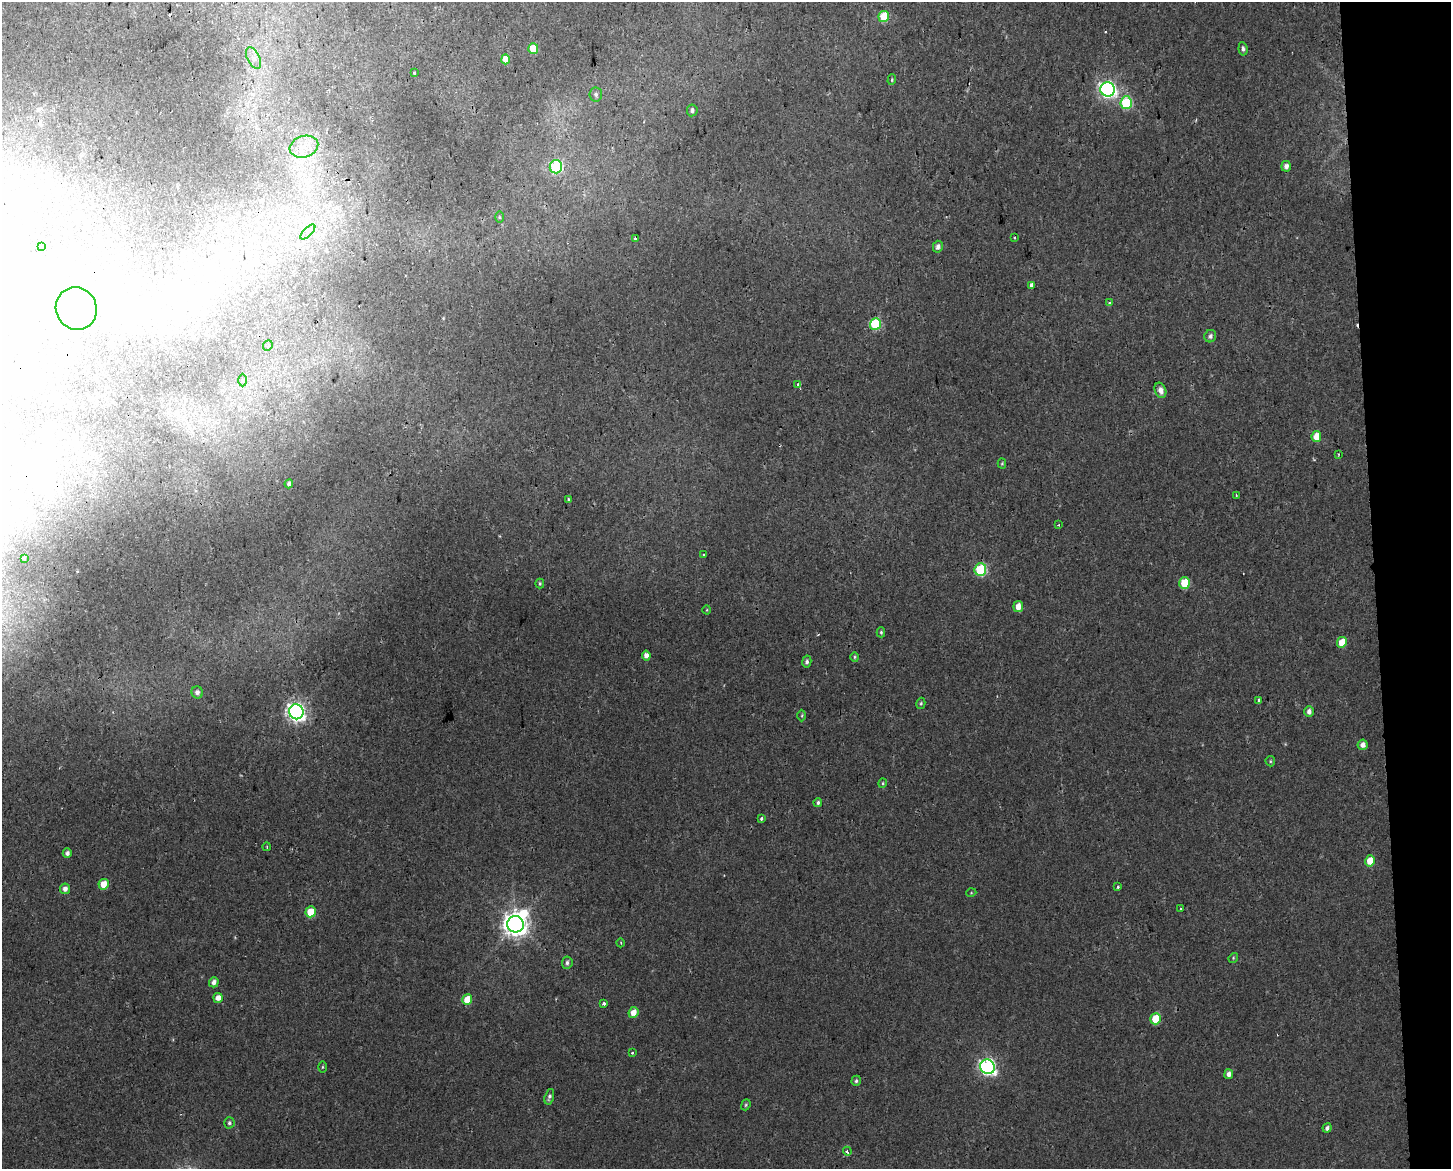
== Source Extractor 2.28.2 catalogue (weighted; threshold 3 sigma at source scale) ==
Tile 9 of 3 x 4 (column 3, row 3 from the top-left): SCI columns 2924-4372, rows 1229-2395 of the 4454 x 4791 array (HDU 1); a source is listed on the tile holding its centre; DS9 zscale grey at full resolution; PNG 1453 x 1171 px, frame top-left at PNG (2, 2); each listed source drawn as its Kron ellipse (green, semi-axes under 4 px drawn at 4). Shown black and unused: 5% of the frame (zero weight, under 2 of 3 exposures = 4% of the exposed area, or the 3 px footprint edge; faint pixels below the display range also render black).
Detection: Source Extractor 2.28.2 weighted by HDU 2 'WHT'; one run over the whole footprint, this tile lists its part. Background 0.00163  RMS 0.0027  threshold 0.0124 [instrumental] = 3 sigma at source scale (4.5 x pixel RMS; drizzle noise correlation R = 1.50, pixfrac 1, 0.0396/0.0396 arcsec/px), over >= 5 px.
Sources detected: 95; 2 inside a brighter object's white glare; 4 cosmic-ray / hot-pixel residue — neither listed nor drawn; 1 inside a brighter listed object's ellipse — not listed separately; the other 88 listed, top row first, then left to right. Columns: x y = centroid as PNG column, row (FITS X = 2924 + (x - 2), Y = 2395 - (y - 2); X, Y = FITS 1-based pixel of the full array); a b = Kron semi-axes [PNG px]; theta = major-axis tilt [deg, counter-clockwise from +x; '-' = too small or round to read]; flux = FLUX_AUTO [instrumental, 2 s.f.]
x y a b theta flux
884 16 5 5 - 8.7
533 49 5 5 - 6.6
1243 49 7 4 -84 0.67
254 58 12 6 -63 1.7
506 59 5 4 - 3.6
414 73 3 2 - 0.37
892 80 5 4 - 0.29
1108 89 7 7 - 86
596 95 7 6 - 0.81
1126 103 6 5 - 21
692 110 6 5 - 0.66
304 147 14 10 17 3.8
1286 166 5 4 - 1.3
556 167 6 6 - 30
499 217 6 4 -88 0.36
308 232 10 3 46 0.92
1014 238 3 3 - 0.51
635 239 3 3 - 0.45
41 246 3 2 - 0.43
938 247 6 5 - 1.1
1031 285 4 3 - 1.1
1109 303 4 3 - 0.41
76 308 21 20 - 10
875 324 6 5 - 16
1210 336 6 5 - 0.86
268 346 5 4 - 0.65
242 380 6 4 -89 0.51
798 384 3 3 - 0.57
1160 390 8 5 -68 1.7
1316 436 5 5 - 3.2
1338 454 3 3 - 0.42
1002 463 5 4 - 0.3
289 484 4 4 - 0.78
1236 495 3 2 - 0.21
568 500 3 3 - 0.51
1059 525 3 3 - 0.25
704 555 3 3 - 0.34
24 558 3 2 - 0.25
980 569 6 6 - 22
1185 583 6 5 - 9.3
540 584 5 4 - 0.35
1018 607 5 4 - 2.3
707 610 4 3 - 0.23
881 632 5 4 - 0.34
1342 642 5 5 - 4.6
646 655 5 4 - 1.6
855 657 5 4 - 0.34
807 662 6 4 77 0.64
197 692 6 5 - 1.1
1258 700 4 3 - 1
921 703 6 4 74 0.41
296 712 7 7 - 130
1309 712 5 4 - 1.2
802 716 6 3 89 0.28
1363 745 5 5 - 1.5
1270 761 5 4 - 0.35
883 783 4 4 - 0.29
818 803 4 4 - 0.57
761 819 3 3 - 0.51
267 847 4 2 - 0.22
67 853 4 4 - 0.88
1370 861 6 5 - 4.1
104 884 5 5 - 3.7
1118 887 3 3 - 0.39
65 889 5 5 - 1.2
971 893 5 3 - 0.22
1180 909 3 2 - 0.35
311 912 5 5 - 7.1
515 924 8 8 - 270
621 943 4 3 - 0.22
1233 958 5 4 - 0.32
567 963 6 5 - 0.72
214 982 5 4 - 1.2
218 998 5 4 - 1.8
467 1000 5 5 - 5.1
604 1004 4 3 - 0.6
633 1012 5 5 - 2.4
1156 1019 6 5 - 7.4
632 1053 3 3 - 0.97
322 1067 5 3 - 0.3
988 1067 7 7 - 75
1229 1074 5 4 - 1.2
856 1081 5 4 - 0.49
549 1097 8 4 74 0.75
746 1105 6 4 68 0.38
229 1123 5 5 - 0.62
1327 1128 5 4 - 0.75
847 1151 4 3 - 0.63
Overlapping masked pixels (flux is a lower limit): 1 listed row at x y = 875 324